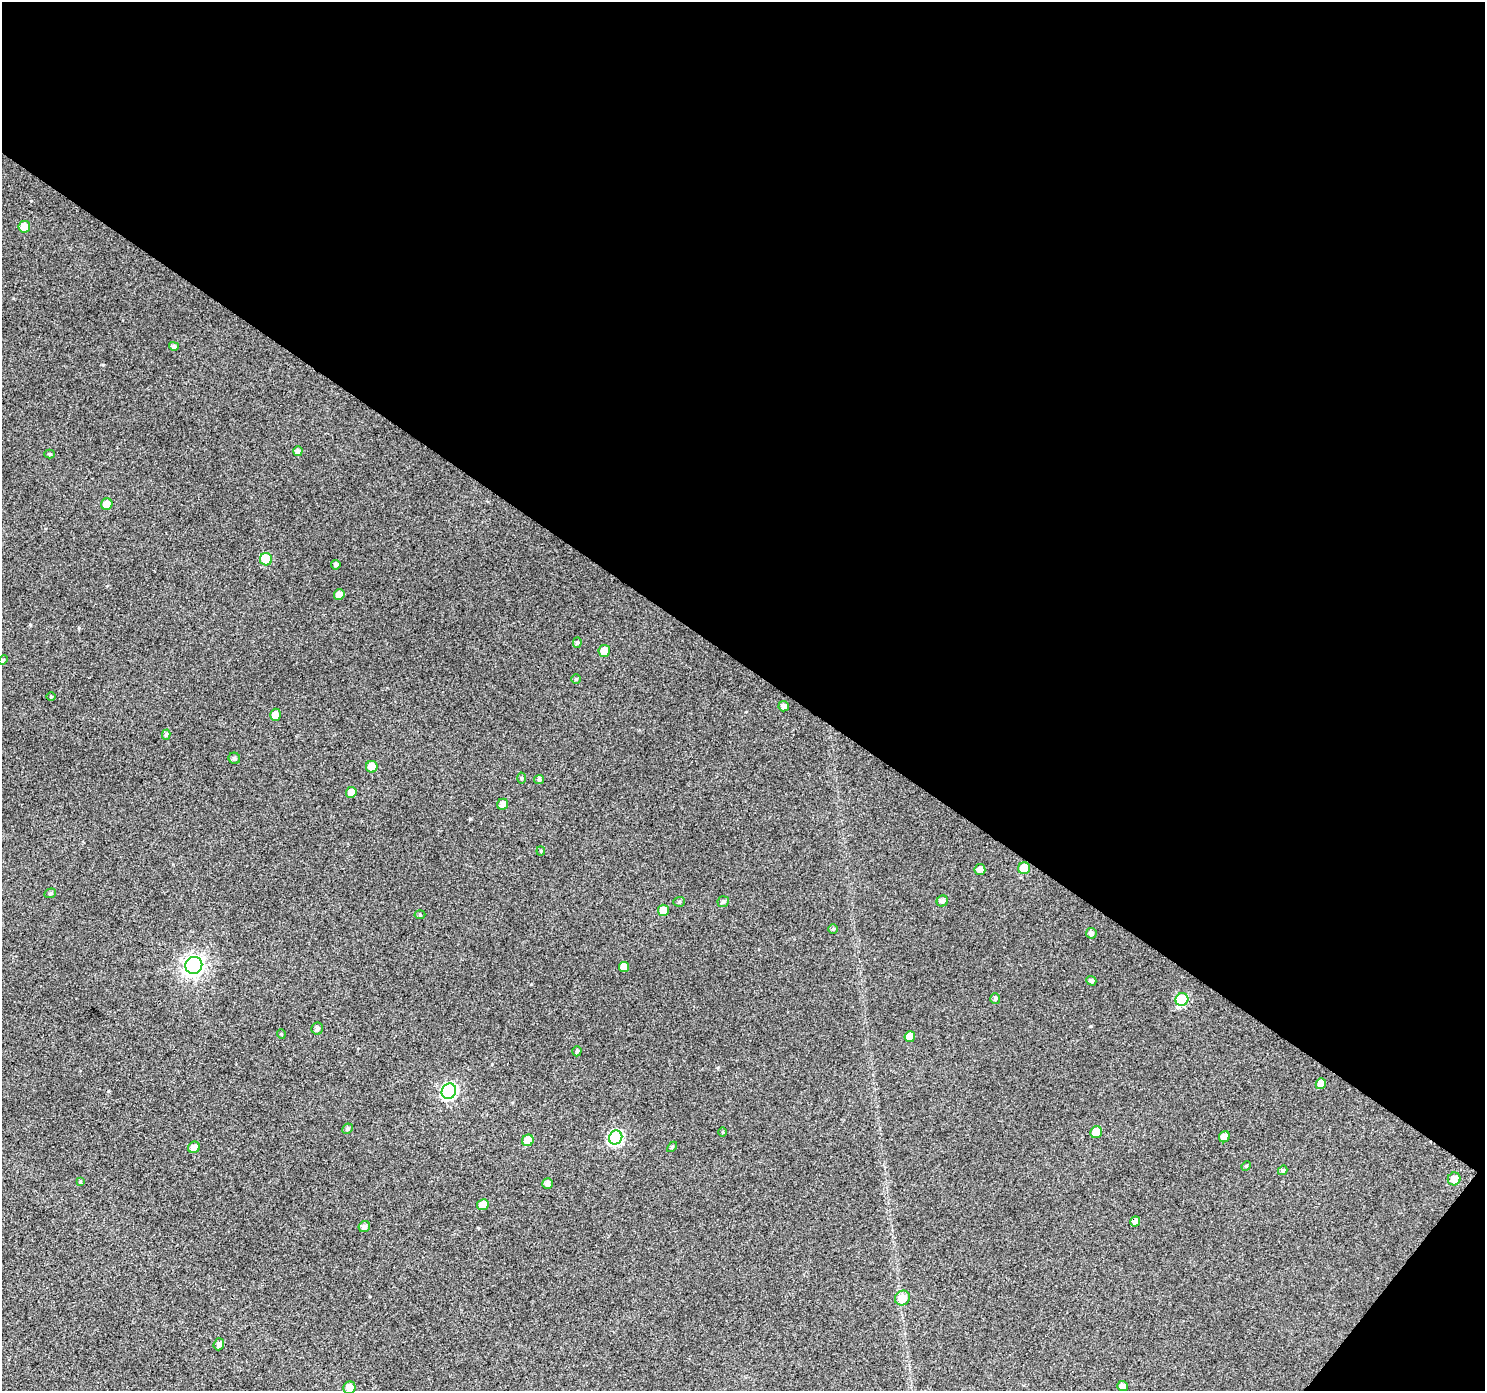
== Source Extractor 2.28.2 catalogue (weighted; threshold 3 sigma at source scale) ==
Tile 2 of 2 x 2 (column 2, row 1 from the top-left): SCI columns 1485-2967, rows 1504-2892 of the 2968 x 2988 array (HDU 1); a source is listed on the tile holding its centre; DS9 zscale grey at full resolution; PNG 1487 x 1393 px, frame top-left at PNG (2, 2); each listed source drawn as its Kron ellipse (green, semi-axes under 4 px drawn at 4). Shown black and unused: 49% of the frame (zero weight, under 3 of 4 exposures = <1% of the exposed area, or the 3 px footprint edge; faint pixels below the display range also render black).
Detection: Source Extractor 2.28.2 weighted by HDU 2 'WHT'; one run over the whole footprint, this tile lists its part. Background 0.016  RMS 0.011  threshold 0.0503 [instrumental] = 3 sigma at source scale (4.5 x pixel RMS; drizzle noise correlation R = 1.50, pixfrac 1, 0.0396/0.0396 arcsec/px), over >= 5 px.
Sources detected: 64; all 64 listed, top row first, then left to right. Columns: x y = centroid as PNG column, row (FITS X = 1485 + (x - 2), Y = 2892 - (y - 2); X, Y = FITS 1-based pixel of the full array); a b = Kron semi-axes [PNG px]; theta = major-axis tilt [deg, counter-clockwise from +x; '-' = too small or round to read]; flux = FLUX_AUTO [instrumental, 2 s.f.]
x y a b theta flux
24 227 6 5 - 14
174 346 5 4 - 3.1
298 451 5 4 - 4.1
50 454 5 4 - 1.4
107 504 6 5 - 13
266 559 6 6 - 34
336 565 5 4 - 2.3
339 594 5 5 - 6.7
577 642 5 4 - 1.7
604 651 6 5 - 13
3 660 6 3 46 1.2
576 679 5 4 - 1.4
51 697 5 3 - 0.99
784 706 5 5 - 4.2
275 715 6 5 - 7.3
166 735 5 4 - 1.7
234 758 6 5 - 2.5
372 767 6 5 - 13
522 778 5 3 - 1.2
539 779 5 4 - 3
351 792 5 5 - 6.9
503 804 6 5 - 5.8
541 851 4 4 - 1.2
1024 868 6 6 - 18
980 870 5 5 - 5.2
50 893 6 4 22 1.8
942 901 6 5 - 4.3
679 902 6 5 - 2
723 902 6 5 - 2.5
663 910 5 5 - 9.3
420 915 5 3 - 1.1
833 929 5 5 - 1.5
1091 933 5 5 - 4.6
194 965 8 8 - 460
624 967 5 5 - 7.7
1091 981 5 4 - 2.6
995 998 5 5 - 2.3
1182 999 6 6 - 66
317 1029 6 6 - 2.8
281 1034 5 3 - 0.9
910 1037 5 5 - 9.5
577 1051 5 4 - 2.1
1321 1084 5 5 - 8.2
449 1091 8 7 - 160
348 1129 5 5 - 2.3
723 1132 5 3 - 0.98
1096 1132 6 5 - 15
616 1137 7 6 - 140
1224 1137 6 5 - 8
528 1140 6 5 - 14
194 1147 6 5 - 6.4
672 1147 6 3 45 1.2
1246 1166 5 4 - 1.2
1283 1170 5 4 - 2.2
1454 1179 6 6 - 9
80 1182 4 3 - 1
548 1183 5 5 - 4.8
483 1205 6 5 - 8.2
1135 1221 5 4 - 5.2
364 1227 6 5 - 3.9
902 1298 8 7 - 13
219 1344 6 5 - 3.9
1122 1386 5 5 - 5.8
350 1388 6 6 - 8.4
Overlapping masked pixels (flux is a lower limit): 1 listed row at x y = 1135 1221
Isophote crosses this tile's border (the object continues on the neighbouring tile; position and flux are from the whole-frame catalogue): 1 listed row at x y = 350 1388
Unlisted compact peaks at least as high as the median listed source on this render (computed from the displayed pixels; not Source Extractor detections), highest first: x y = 108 1091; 103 365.